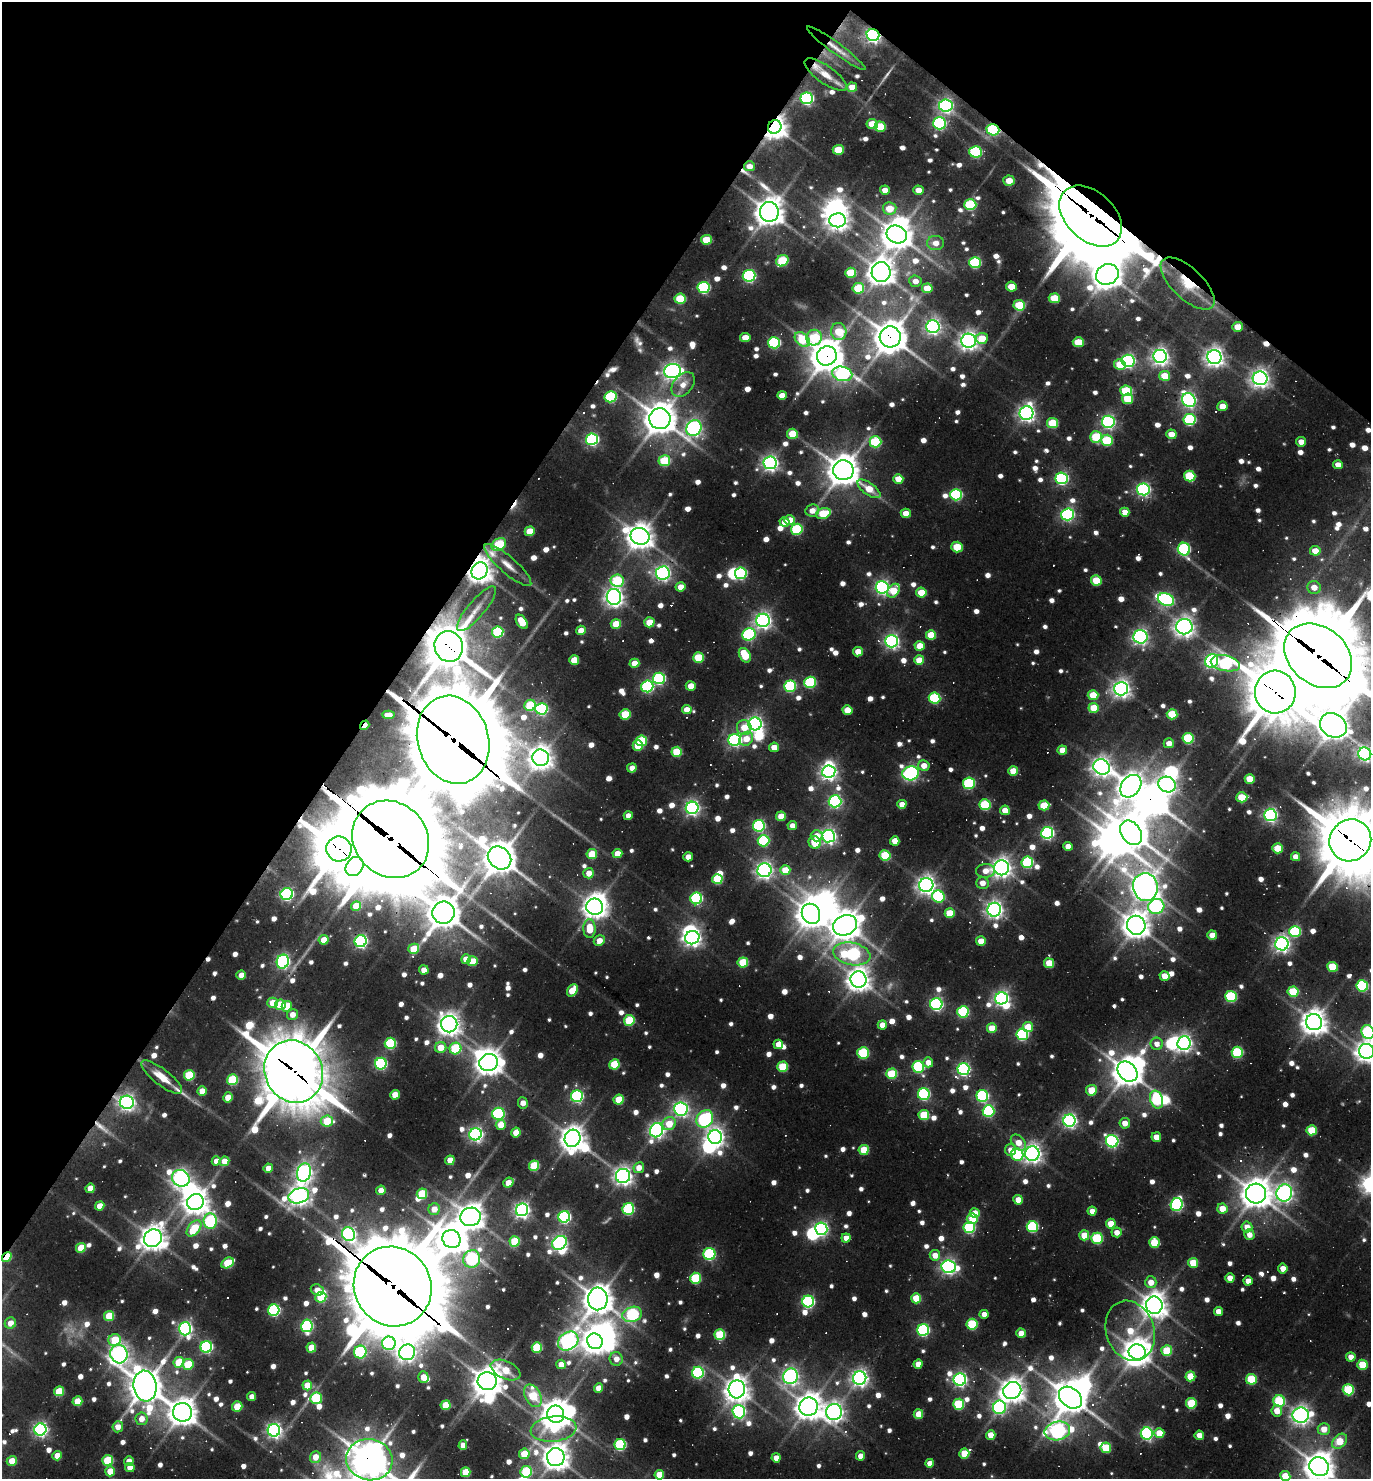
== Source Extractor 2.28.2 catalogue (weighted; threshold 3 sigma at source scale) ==
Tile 2 of 4 x 4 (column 2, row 1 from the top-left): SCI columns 1659-3027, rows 4433-5909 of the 5913 x 5909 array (HDU 1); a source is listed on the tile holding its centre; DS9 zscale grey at full resolution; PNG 1373 x 1481 px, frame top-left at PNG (2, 2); each listed source drawn as its Kron ellipse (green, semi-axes under 4 px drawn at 4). Shown black and unused: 32% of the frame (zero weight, under 3 of 4 exposures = <1% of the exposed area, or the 3 px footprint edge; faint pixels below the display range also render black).
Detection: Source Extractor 2.28.2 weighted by HDU 2 'WHT'; one run over the whole footprint, this tile lists its part. Background 0.141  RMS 0.018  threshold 0.0821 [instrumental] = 3 sigma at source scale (4.5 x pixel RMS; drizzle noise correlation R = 1.50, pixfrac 1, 0.05/0.05 arcsec/px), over >= 5 px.
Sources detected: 1083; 5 too faint to see at this stretch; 29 inside a brighter object's white glare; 16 cosmic-ray / hot-pixel residue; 1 long thin detection or spike segment (spike, bleed or trail) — neither listed nor drawn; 8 inside a brighter listed object's ellipse — not listed separately; of the other 1024, all 500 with FLUX_AUTO >= 19.2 (the completeness limit of this list) listed and drawn (524 fainter detections not listed), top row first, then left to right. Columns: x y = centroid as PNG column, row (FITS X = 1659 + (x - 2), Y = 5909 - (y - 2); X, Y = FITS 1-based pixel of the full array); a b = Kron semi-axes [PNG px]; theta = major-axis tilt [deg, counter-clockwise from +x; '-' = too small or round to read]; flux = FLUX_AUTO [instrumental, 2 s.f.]
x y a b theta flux
873 35 6 5 - 720
836 48 36 5 -36 23
826 75 25 9 -35 26
852 87 5 4 - 33
807 98 6 6 - 370
946 105 7 6 - 630
939 123 6 6 - 360
872 124 5 5 - 56
775 127 7 6 - 2200
880 127 6 5 - 77
993 130 6 5 - 210
838 150 5 5 - 62
976 152 6 6 - 200
749 166 5 5 - 22
1009 181 5 5 - 41
885 190 5 4 - 19
918 190 5 4 - 23
970 205 6 5 - 170
890 209 7 6 - 44
769 212 10 9 - 3000
1091 216 36 24 -43 22000
838 220 8 7 - 1400
897 234 10 8 -21 3300
706 240 5 5 - 68
936 243 8 7 - 22
782 261 6 5 - 120
975 263 6 5 - 180
881 272 10 9 - 2600
851 273 5 5 - 80
1107 274 12 10 25 2800
749 276 6 6 - 400
915 281 6 5 - 19
1188 284 34 15 -44 84
704 287 6 5 - 280
1011 287 5 5 - 39
858 288 6 5 - 100
927 288 5 5 - 39
1054 298 5 5 - 63
680 299 5 5 - 98
1019 305 6 5 - 100
933 326 6 6 - 710
1237 327 5 5 - 30
839 332 8 7 - 73
745 337 5 4 - 32
890 337 10 10 - 4200
814 338 8 7 - 110
982 338 6 5 - 48
802 339 8 6 -41 90
969 341 7 7 - 1200
1078 342 5 5 - 67
774 343 6 5 - 250
827 356 10 9 - 4400
1160 356 7 6 - 1000
1214 357 7 7 - 1200
1128 361 6 6 - 500
1120 365 6 5 - 48
672 371 8 7 - 940
842 374 10 7 -13 380
1165 376 5 5 - 50
1260 378 7 7 - 1200
683 384 14 9 49 25
1126 391 6 5 - 110
782 395 5 4 - 29
611 397 6 5 - 190
1128 399 5 5 - 62
1189 400 7 6 - 590
1222 406 5 4 - 25
1026 413 7 7 - 950
660 419 10 10 - 4100
1190 420 6 5 - 220
1108 422 6 6 - 530
1052 423 5 5 - 88
694 428 8 7 - 720
792 434 5 5 - 62
1171 434 5 4 - 29
1096 437 6 5 - 100
592 439 6 5 - 370
1107 440 6 5 - 120
875 442 6 5 - 160
1301 442 5 4 - 21
664 461 6 5 - 98
770 463 6 6 - 810
1338 465 5 4 - 21
843 470 10 10 - 3800
1190 476 6 5 - 110
1062 478 6 6 - 400
898 479 5 4 - 32
869 489 13 6 -36 46
1143 489 6 6 - 500
956 495 6 5 - 260
812 510 7 6 - 21
1125 512 5 4 - 29
823 513 7 5 20 93
906 513 5 4 - 26
1067 514 6 6 - 460
790 520 5 5 - 41
784 522 5 4 - 24
797 529 6 5 - 180
530 531 5 5 - 48
640 536 9 8 - 2500
499 544 8 6 31 140
957 547 5 5 - 67
1184 549 6 6 - 290
1315 551 5 4 - 38
508 565 30 8 -41 31
480 571 9 7 54 2300
663 573 7 6 - 610
741 573 6 6 - 220
1096 580 5 5 - 70
617 581 6 6 - 130
681 587 5 4 - 30
882 587 6 6 - 580
1314 587 7 6 - 24
893 591 7 5 52 53
921 593 5 5 - 48
614 597 8 7 - 1100
1166 600 8 6 -21 330
476 609 28 8 50 30
763 620 7 6 - 880
522 622 8 5 -56 53
649 622 5 5 - 46
616 624 5 5 - 57
1184 627 8 7 - 1300
581 630 5 4 - 28
498 632 6 5 - 170
749 634 7 6 - 260
931 635 5 5 - 55
1140 637 7 6 - 650
891 641 6 6 - 640
449 646 15 14 - 7300
920 646 5 4 - 40
858 652 5 4 - 33
745 655 8 5 -59 73
1318 656 37 28 -40 25000
698 658 5 5 - 93
574 660 5 4 - 47
919 660 5 4 - 38
1212 661 7 6 - 560
634 663 5 4 - 29
1225 663 15 7 -12 270
659 678 6 6 - 280
810 682 6 5 - 190
647 686 6 6 - 290
691 686 5 4 - 28
790 686 6 5 - 230
1121 689 7 6 - 1100
1275 692 21 20 - 10000
1093 695 5 5 - 50
935 698 6 5 - 180
530 705 6 5 - 100
1094 708 5 5 - 56
541 709 6 6 - 340
687 710 5 4 - 30
847 710 5 4 - 40
625 714 5 5 - 86
1172 714 5 5 - 84
388 715 6 4 -3 19
755 724 6 6 - 780
365 725 5 3 - 22
1333 725 14 11 -30 3400
744 727 8 7 - 34
1188 738 5 5 - 150
746 739 7 6 - 32
453 740 45 35 -73 34000
735 740 6 6 - 400
641 741 5 5 - 120
1169 743 5 5 - 21
638 746 5 5 - 57
774 747 5 4 - 33
1062 750 4 4 - 29
677 752 5 5 - 89
1365 754 6 6 - 590
541 758 8 8 - 2000
924 766 6 5 - 22
1102 767 8 7 - 1200
632 768 4 4 - 21
1013 771 5 4 - 42
829 772 6 6 - 870
911 773 8 7 - 590
1250 779 5 5 - 49
969 783 6 6 - 190
1167 784 9 7 -26 980
1131 786 12 9 51 2300
1242 797 5 5 - 66
835 801 6 6 - 450
902 804 4 4 - 22
985 805 5 5 - 160
1044 805 5 5 - 61
692 808 6 6 - 630
1005 810 5 4 - 33
1270 815 6 6 - 580
628 816 4 4 - 19
781 816 5 5 - 35
759 826 6 6 - 320
792 826 4 4 - 20
1047 833 6 6 - 440
1131 833 13 9 -55 4500
817 836 6 5 - 19
828 836 6 6 - 720
391 839 41 36 -48 38000
1350 840 21 20 - 13000
764 841 6 6 - 190
895 841 5 4 - 29
815 842 6 5 - 68
1068 846 5 4 - 23
1278 848 5 5 - 56
339 849 12 12 - 9000
592 854 5 5 - 68
617 854 5 4 - 33
885 855 5 5 - 120
688 857 5 4 - 21
1295 857 4 4 - 22
500 858 12 10 -41 4600
1027 862 6 5 - 200
354 866 10 8 53 710
1002 868 7 7 - 1200
764 870 7 7 - 820
785 870 5 5 - 48
985 871 9 7 2 25
589 873 5 5 - 25
717 879 5 5 - 110
982 883 6 6 - 22
926 885 7 7 - 1100
1145 887 14 12 -77 2600
287 894 6 6 - 370
938 896 6 6 - 210
696 898 6 6 - 260
356 906 5 4 - 38
1156 906 8 7 - 410
595 907 8 8 - 1800
994 910 7 7 - 950
444 913 11 11 - 4400
950 913 5 5 - 54
811 914 10 9 - 2800
845 925 12 10 22 3200
1136 925 9 9 - 2500
589 928 9 6 -88 46
1295 931 6 5 - 170
1212 935 5 4 - 32
692 938 7 6 - 920
324 940 5 4 - 35
361 941 6 6 - 430
599 941 5 5 - 22
981 941 5 5 - 36
1282 944 6 6 - 880
414 949 6 5 - 59
852 954 19 11 -11 340
466 959 5 4 - 24
472 961 5 5 - 50
283 962 7 6 - 480
743 962 5 5 - 97
1049 963 5 5 - 60
1332 967 5 5 - 71
424 970 5 4 - 25
241 975 5 4 - 20
1164 976 5 4 - 31
859 979 8 8 - 2000
1362 986 6 5 - 230
572 990 7 4 56 53
1293 992 5 5 - 100
1231 996 6 5 - 190
1001 998 6 6 - 710
273 1003 5 5 - 38
936 1004 6 6 - 410
280 1005 5 5 - 86
287 1006 5 5 - 48
963 1012 5 5 - 210
292 1014 5 5 - 23
629 1020 5 5 - 110
1314 1022 8 8 - 2300
449 1024 8 8 - 1700
882 1025 4 4 - 27
1028 1027 5 5 - 43
992 1028 5 5 - 45
1368 1032 7 6 - 230
1022 1034 6 5 - 280
390 1043 5 5 - 180
1184 1043 7 6 - 790
778 1044 5 4 - 28
1157 1044 6 6 - 19
441 1047 6 5 - 37
455 1048 6 5 - 140
1367 1051 7 7 - 1600
1237 1052 5 5 - 170
863 1053 6 5 - 150
928 1062 5 5 - 22
489 1063 9 8 - 2200
381 1064 6 5 - 300
614 1064 5 5 - 96
783 1067 5 5 - 95
918 1067 6 6 - 240
963 1069 6 6 - 460
294 1072 32 28 -61 14000
1128 1072 11 8 -46 3400
892 1074 5 5 - 100
189 1075 5 5 - 120
162 1077 25 8 -38 40
232 1080 5 5 - 140
1091 1090 5 5 - 44
202 1091 5 4 - 30
924 1094 6 6 - 290
395 1095 5 4 - 36
577 1096 6 6 - 310
982 1096 6 6 - 290
228 1097 5 4 - 36
619 1100 5 5 - 62
1157 1100 9 6 -70 140
127 1102 7 6 - 780
523 1103 6 5 - 20
681 1109 7 7 - 600
988 1111 6 6 - 240
498 1114 6 6 - 280
924 1115 5 5 - 87
705 1119 9 8 - 330
327 1121 6 5 - 69
1069 1121 6 6 - 660
1125 1123 5 5 - 23
669 1124 7 6 - 48
501 1125 5 5 - 36
657 1130 7 6 - 720
1312 1130 5 5 - 79
516 1133 5 4 - 40
476 1134 6 6 - 660
715 1137 7 6 - 1000
1156 1137 5 4 - 28
573 1138 9 7 73 2200
1112 1141 6 6 - 420
1018 1143 9 6 -49 29
864 1150 5 5 - 61
1011 1150 6 5 - 21
1032 1154 7 7 - 1100
1017 1155 6 6 - 150
450 1160 5 4 - 32
216 1161 5 4 - 22
224 1161 5 4 - 28
534 1166 5 5 - 110
268 1168 4 4 - 20
639 1168 5 5 - 25
304 1172 9 7 74 810
623 1176 7 7 - 1000
181 1178 9 8 - 850
508 1183 5 4 - 34
90 1188 5 4 - 33
381 1190 5 4 - 22
1256 1193 10 10 - 3200
1284 1193 9 8 - 910
422 1194 5 5 - 89
299 1196 10 7 18 1300
1018 1200 5 4 - 28
195 1202 8 7 - 2300
1177 1204 6 6 - 390
100 1206 5 4 - 34
434 1209 6 5 - 24
628 1209 6 6 - 200
1222 1209 5 5 - 36
522 1210 6 6 - 760
1092 1211 4 4 - 21
975 1213 5 5 - 32
471 1217 10 9 - 2300
564 1217 6 5 - 350
972 1219 5 5 - 61
210 1221 8 6 -83 270
1111 1224 5 5 - 40
1032 1227 5 5 - 210
1247 1227 5 5 - 24
194 1228 9 6 51 93
969 1228 6 5 - 210
821 1229 6 6 - 510
1117 1232 5 5 - 19
349 1234 7 6 - 550
1084 1235 5 5 - 48
1249 1235 5 5 - 19
153 1238 9 8 - 2400
846 1238 4 4 - 20
1097 1238 5 5 - 160
451 1239 9 8 - 3700
515 1241 5 5 - 94
560 1243 8 6 38 580
1154 1243 5 5 - 76
81 1248 5 5 - 63
709 1254 6 6 - 230
935 1255 5 5 - 27
7 1257 5 3 - 83
472 1259 9 8 - 280
228 1263 7 5 29 97
1193 1263 5 5 - 57
949 1267 7 6 - 690
1283 1269 5 4 - 22
695 1278 5 5 - 140
1230 1278 4 4 - 25
1248 1281 4 4 - 21
1151 1282 6 5 - 27
393 1286 40 38 -57 33000
317 1290 7 5 -24 21
321 1297 5 5 - 99
916 1298 5 5 - 70
598 1299 11 10 - 3200
808 1302 6 6 - 360
1154 1305 8 8 - 2400
274 1310 6 5 - 300
1218 1311 4 4 - 21
632 1314 10 7 17 230
984 1314 4 4 - 19
109 1316 5 5 - 74
10 1323 6 5 - 24
972 1324 5 5 - 130
307 1326 6 5 - 300
185 1329 6 6 - 580
923 1330 6 6 - 340
1130 1331 30 24 -71 100
1021 1333 5 4 - 32
720 1335 5 5 - 130
115 1340 6 6 - 84
568 1341 11 8 36 860
595 1341 8 7 - 2000
389 1343 7 6 - 290
206 1347 6 5 - 320
537 1347 5 5 - 130
311 1348 5 4 - 52
1167 1350 5 5 - 65
360 1352 6 6 - 270
407 1352 8 7 - 780
1137 1352 8 7 - 2700
119 1354 9 8 - 980
1351 1357 5 4 - 21
616 1359 7 6 - 20
179 1362 5 5 - 84
188 1364 5 5 - 69
561 1364 5 4 - 29
918 1364 4 4 - 27
1362 1365 5 5 - 64
506 1370 16 8 -25 62
698 1373 6 5 - 310
790 1376 8 7 - 780
1190 1376 5 5 - 55
423 1377 6 5 - 34
860 1378 7 6 - 920
1251 1379 5 5 - 98
960 1380 6 6 - 580
487 1381 9 9 - 3300
307 1385 5 4 - 50
145 1386 15 11 -82 4300
599 1388 4 4 - 29
737 1389 9 8 - 2200
1348 1390 5 5 - 140
59 1391 5 4 - 73
1012 1391 9 8 - 2200
533 1396 12 8 -62 81
252 1397 4 4 - 21
316 1398 6 6 - 150
1070 1398 13 9 -40 3900
77 1401 5 4 - 56
1279 1401 6 5 - 140
1191 1403 5 5 - 93
959 1404 5 5 - 140
446 1405 5 5 - 71
237 1406 5 5 - 47
808 1407 9 9 - 2600
999 1407 7 6 - 440
1277 1411 5 5 - 27
182 1412 9 9 - 2800
739 1412 6 6 - 430
834 1412 8 8 - 1200
556 1414 9 8 - 3000
918 1414 5 4 - 45
1301 1415 8 7 - 1000
142 1419 6 6 - 24
118 1427 5 5 - 21
40 1429 6 6 - 610
554 1429 23 12 6 82
1324 1429 6 6 - 27
274 1430 6 6 - 720
1057 1431 13 9 11 740
1159 1433 5 5 - 41
1147 1434 6 6 - 400
991 1435 4 4 - 34
1199 1435 4 4 - 24
1339 1441 9 6 45 51
463 1445 4 4 - 21
620 1445 5 5 - 220
1106 1448 5 5 - 80
964 1453 5 5 - 60
524 1454 5 5 - 53
57 1456 5 4 - 36
861 1456 4 4 - 24
315 1457 6 5 - 30
556 1457 9 9 - 2300
776 1458 4 4 - 20
108 1460 5 5 - 130
369 1460 23 20 -12 4600
12 1461 5 5 - 33
129 1461 5 4 - 24
930 1463 4 4 - 21
130 1467 5 4 - 36
1319 1467 10 9 - 3400
110 1471 5 4 - 38
466 1472 5 5 - 64
526 1472 6 5 - 140
659 1475 5 5 - 49
1285 1476 5 5 - 52
Overlapping masked pixels (flux is a lower limit): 26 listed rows (the first 20) at x y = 873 35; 836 48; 775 127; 993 130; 749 166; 1091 216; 1188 284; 890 337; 827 356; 499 544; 480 571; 449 646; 1318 656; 1275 692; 365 725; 453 740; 391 839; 1350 840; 339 849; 595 907
Isophote crosses this tile's border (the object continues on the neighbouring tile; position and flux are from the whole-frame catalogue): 8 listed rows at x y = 1318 656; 1365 754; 1350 840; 1368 1032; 1367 1051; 369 1460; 1319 1467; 1285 1476